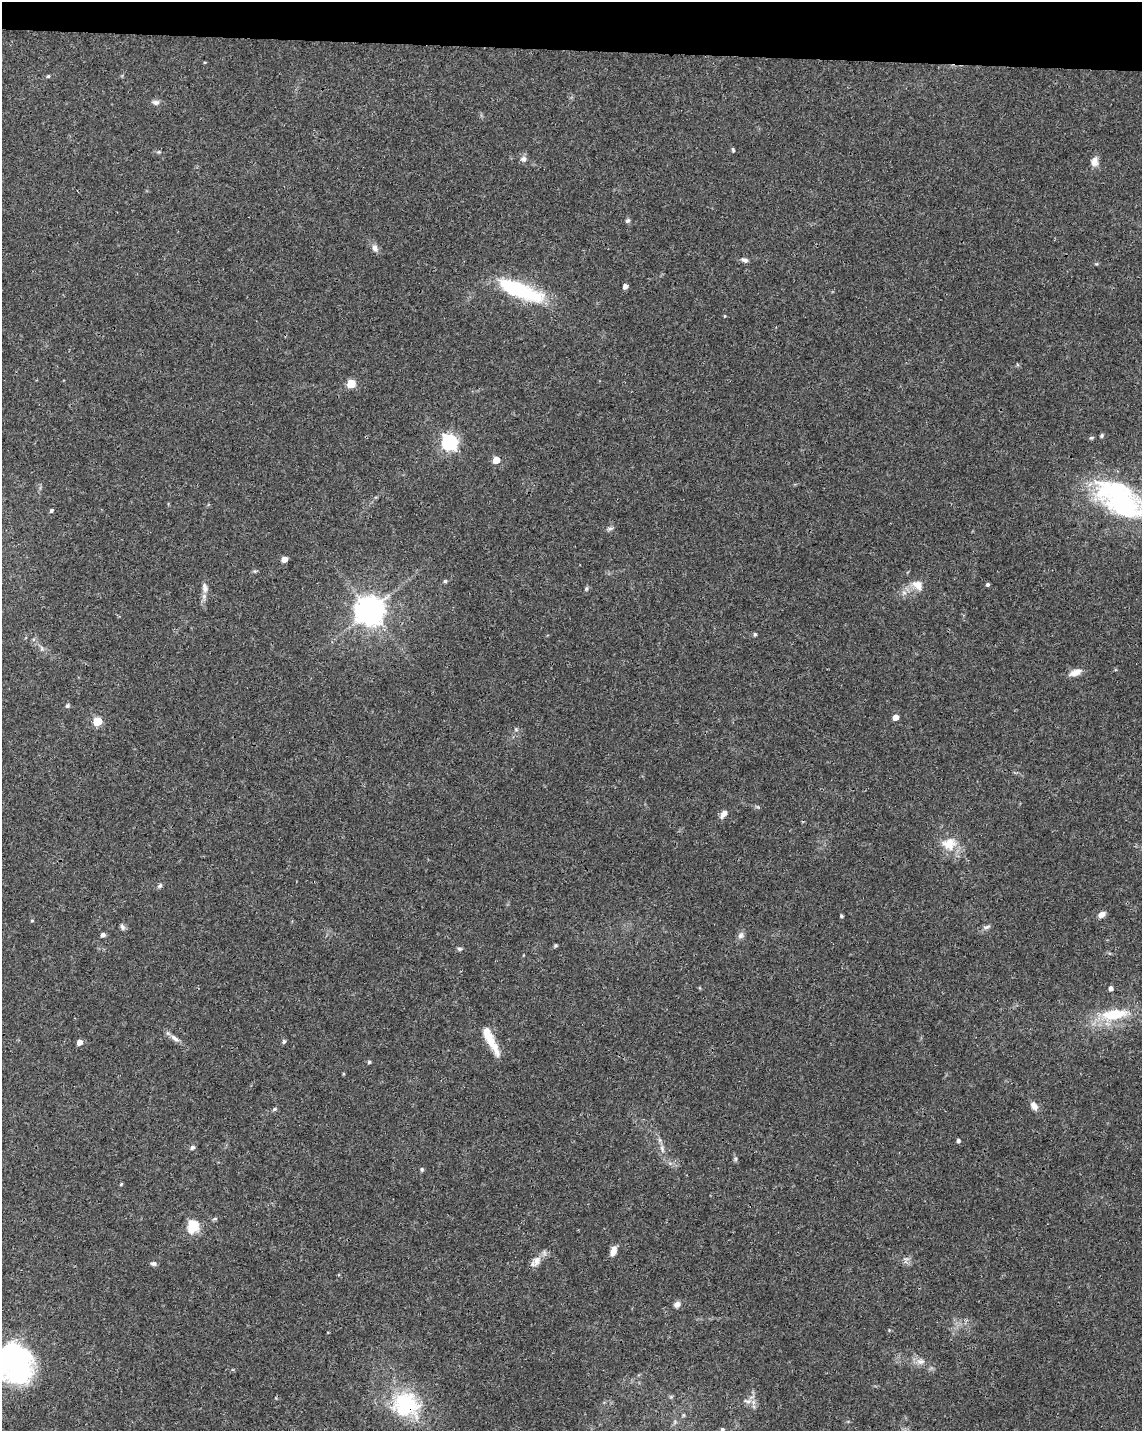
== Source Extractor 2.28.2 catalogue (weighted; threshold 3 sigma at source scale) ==
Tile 2 of 4 x 3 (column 2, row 1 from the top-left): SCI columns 1144-2283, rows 3090-4518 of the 4572 x 4802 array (HDU 1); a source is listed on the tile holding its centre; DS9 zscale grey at full resolution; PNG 1144 x 1433 px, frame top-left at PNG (2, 2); no overlay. Shown black and unused: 3% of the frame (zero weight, under 3 of 4 exposures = <1% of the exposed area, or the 3 px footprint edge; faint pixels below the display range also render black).
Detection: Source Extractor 2.28.2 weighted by HDU 2 'WHT'; one run over the whole footprint, this tile lists its part. Background 0.0366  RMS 0.0033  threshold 0.015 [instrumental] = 3 sigma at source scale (4.5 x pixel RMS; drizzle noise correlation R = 1.50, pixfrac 1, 0.0396/0.0396 arcsec/px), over >= 5 px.
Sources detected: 78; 2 inside a brighter object's white glare — not listed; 1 inside a brighter listed object's ellipse — not listed separately; the other 75 listed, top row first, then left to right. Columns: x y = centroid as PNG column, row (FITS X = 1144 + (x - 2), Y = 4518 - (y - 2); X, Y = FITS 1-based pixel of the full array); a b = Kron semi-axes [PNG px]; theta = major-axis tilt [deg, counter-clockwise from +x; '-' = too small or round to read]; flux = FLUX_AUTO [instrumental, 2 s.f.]
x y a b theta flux
48 76 5 4 - 0.38
156 102 10 7 -1 1.3
733 150 6 4 -70 0.43
159 152 6 4 -17 0.46
523 159 8 8 - 1.3
1094 161 13 9 76 2.2
628 220 7 6 - 0.65
375 248 10 7 -69 1.7
744 260 10 5 -21 1
1096 264 6 3 17 0.36
625 286 5 4 - 1.7
520 290 52 14 -22 30
725 316 4 3 - 0.28
351 384 5 5 - 11
1102 435 5 4 - 0.51
1091 438 6 4 17 0.47
449 442 7 6 - 85
496 460 5 5 - 5.3
1122 501 69 35 -21 57
51 510 5 4 - 0.59
610 528 8 4 8 0.73
284 559 5 4 - 3
255 571 6 4 41 0.47
445 581 5 4 - 0.58
918 585 16 12 -38 3.3
988 585 4 3 - 0.6
205 588 16 7 -82 2.1
586 589 7 5 83 0.54
904 593 7 6 - 1.1
370 610 9 9 - 480
755 634 5 4 - 0.56
41 648 7 4 -71 0.64
1075 672 16 7 21 2.8
67 706 6 5 - 0.6
896 717 5 4 - 3.3
98 721 5 5 - 13
516 729 6 5 - 0.54
723 814 11 6 54 1.7
949 844 22 16 1 6.7
160 886 6 6 - 0.78
1101 915 8 6 29 1.8
841 916 4 3 - 0.55
32 921 5 3 - 0.3
122 927 10 5 -72 0.89
987 927 11 5 18 0.97
103 935 5 5 - 1
741 935 9 7 74 1.3
555 946 5 4 - 0.52
459 949 7 5 -3 0.61
1111 988 5 4 - 1.4
1114 1014 38 14 8 13
175 1038 14 6 -35 1.7
284 1041 6 4 62 0.57
79 1042 5 4 - 2.7
491 1042 39 9 -60 6.9
369 1062 4 4 - 0.54
1034 1106 12 8 -59 1.9
275 1109 7 4 28 0.53
958 1141 4 4 - 0.83
192 1147 6 6 - 0.82
662 1149 11 4 -81 1.2
735 1159 7 4 -90 0.57
422 1169 6 5 - 0.5
121 1184 4 3 - 0.34
193 1227 6 5 - 32
613 1251 12 6 72 2.5
537 1261 15 10 60 2.9
153 1264 7 5 -5 0.85
677 1304 8 7 - 1.5
921 1361 12 8 1 2
19 1364 43 26 -89 49
747 1401 13 4 -19 1.3
405 1404 31 27 -37 29
683 1415 5 5 - 0.42
722 1429 4 4 - 0.58
Overlapping masked pixels (flux is a lower limit): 1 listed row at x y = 405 1404
Isophote crosses this tile's border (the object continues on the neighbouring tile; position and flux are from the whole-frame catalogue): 2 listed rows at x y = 1122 501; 722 1429